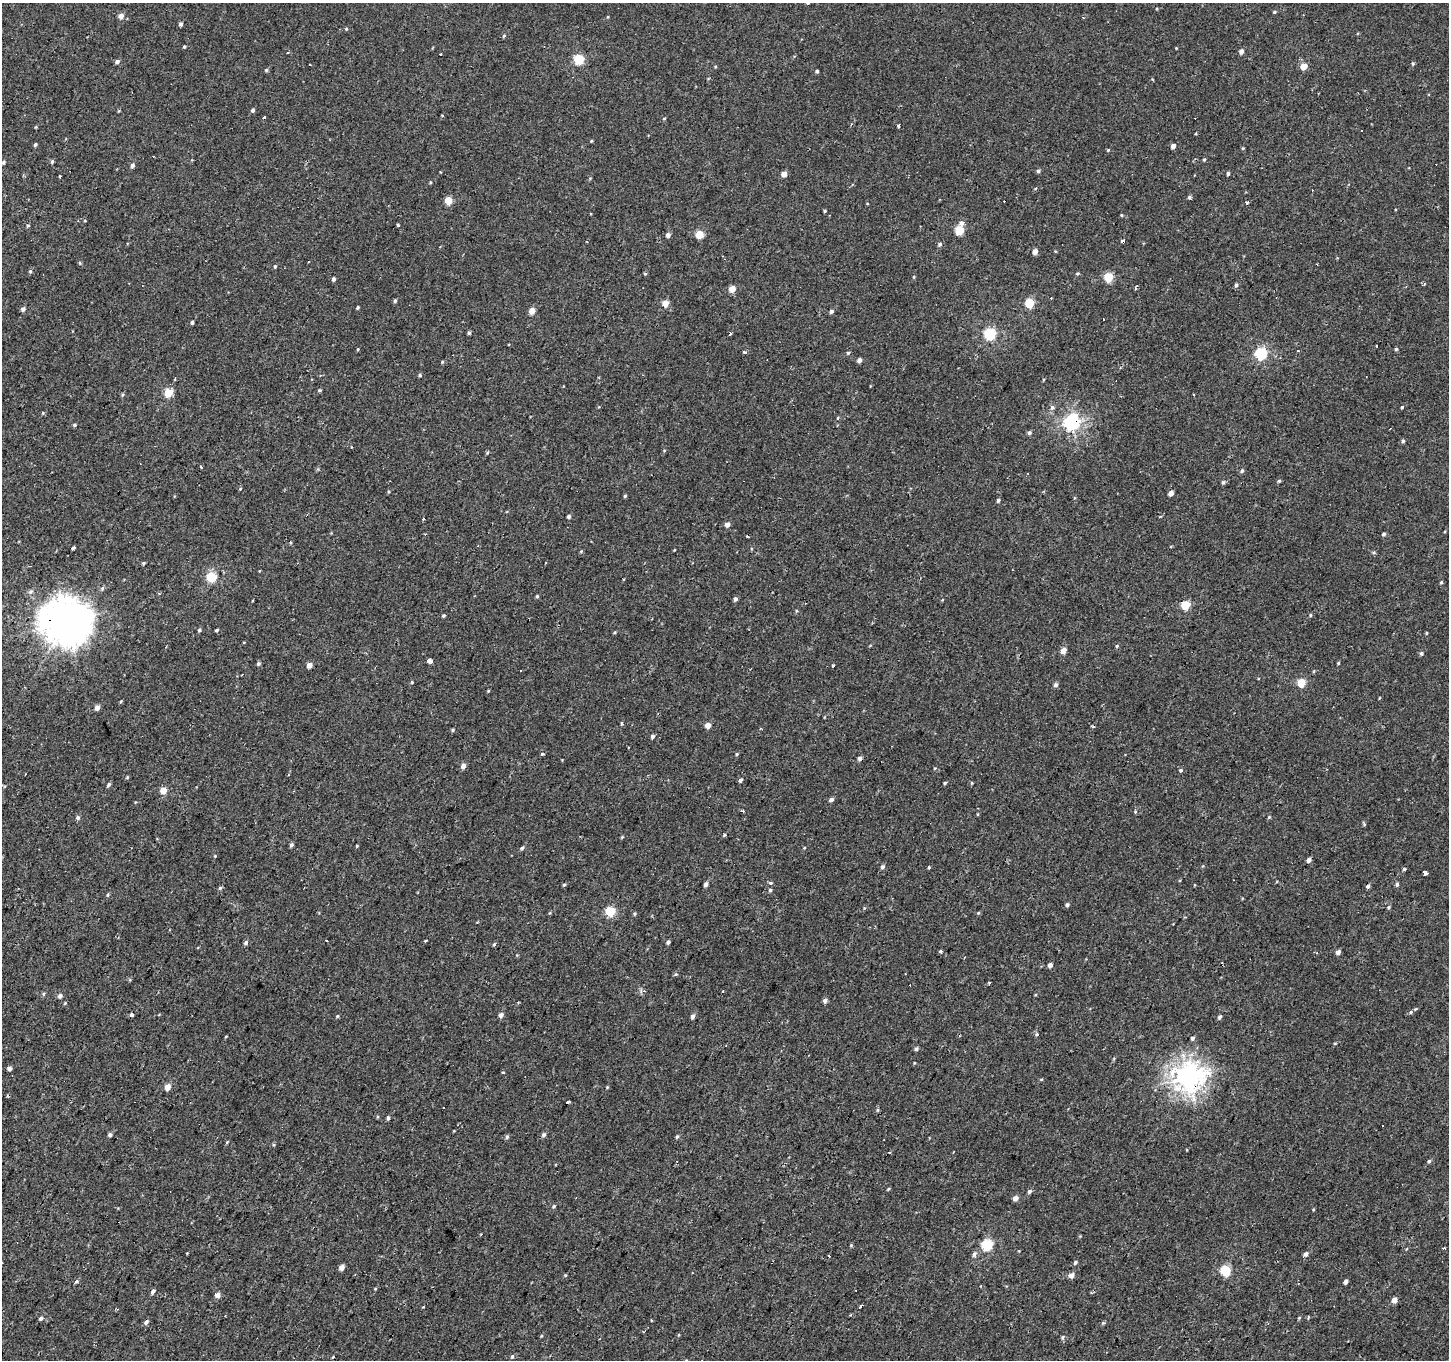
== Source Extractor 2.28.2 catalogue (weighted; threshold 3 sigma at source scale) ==
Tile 7 of 4 x 4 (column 3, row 2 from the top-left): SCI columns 2898-4344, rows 2975-4332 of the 5792 x 5881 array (HDU 1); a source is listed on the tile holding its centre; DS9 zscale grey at full resolution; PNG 1451 x 1362 px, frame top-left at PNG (2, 3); no overlay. Shown black and unused: <1% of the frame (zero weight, under 2 of 3 exposures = <1% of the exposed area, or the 3 px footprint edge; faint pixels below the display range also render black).
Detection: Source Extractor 2.28.2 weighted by HDU 2 'WHT'; one run over the whole footprint, this tile lists its part. Background -5.20e-04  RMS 0.004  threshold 0.0181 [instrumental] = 3 sigma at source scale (4.5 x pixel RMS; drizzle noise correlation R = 1.50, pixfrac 1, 0.0396/0.0396 arcsec/px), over >= 5 px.
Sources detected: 269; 22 cosmic-ray / hot-pixel residue — not listed; the other 247 listed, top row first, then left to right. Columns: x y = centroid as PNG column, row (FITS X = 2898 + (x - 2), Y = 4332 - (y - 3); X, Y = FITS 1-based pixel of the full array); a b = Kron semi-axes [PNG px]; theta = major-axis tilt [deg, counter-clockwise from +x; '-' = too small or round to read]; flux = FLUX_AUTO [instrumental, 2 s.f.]
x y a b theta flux
1274 12 4 3 - 0.49
121 16 5 4 - 2.7
180 24 4 3 - 1.1
346 29 4 3 - 0.36
504 36 5 4 - 0.48
184 47 4 3 - 0.41
1241 52 4 4 - 1.9
579 59 5 5 - 25
117 62 5 4 - 1.2
310 64 2 2 - 0.35
1413 64 5 4 - 0.55
1304 66 5 4 - 5.8
266 70 4 4 - 0.59
817 71 4 3 - 0.59
253 110 4 4 - 0.8
264 117 3 3 - 0.59
664 118 5 3 - 0.35
899 126 3 3 - 2.8
591 141 3 3 - 0.4
35 145 4 4 - 0.67
1173 146 4 4 - 2
1243 148 4 3 - 0.34
1108 150 4 3 - 0.38
1204 159 4 4 - 0.44
52 161 5 4 - 0.65
3 162 4 3 - 0.75
132 165 5 4 - 1.1
1038 171 5 4 - 0.82
1228 173 4 3 - 0.77
784 174 5 4 - 2.5
60 176 3 3 - 1.4
1189 197 5 4 - 0.71
448 200 5 4 - 8.6
1247 203 4 3 - 0.94
825 211 4 3 - 0.44
1121 215 4 3 - 0.38
85 221 4 3 - 0.3
962 223 6 6 - 1.5
398 225 3 3 - 0.48
28 226 5 4 - 0.55
959 230 5 5 - 16
668 235 4 4 - 1.5
699 235 5 5 - 11
1123 241 4 3 - 1.3
940 244 5 5 - 0.89
1035 252 4 4 - 2.6
308 261 3 3 - 4.3
80 263 5 3 - 0.43
275 266 4 4 - 0.46
30 271 5 4 - 0.52
645 273 5 3 - 0.41
1077 273 5 3 - 0.42
1108 277 5 5 - 18
333 279 4 3 - 1.1
1236 285 5 4 - 0.83
1135 288 4 2 - 0.66
732 289 5 4 - 5
395 301 5 4 - 0.59
665 303 4 4 - 5.3
1029 303 5 5 - 19
357 307 3 3 - 0.54
23 309 4 4 - 1.5
532 311 5 4 - 4.5
831 311 5 4 - 0.83
192 322 3 3 - 0.75
469 333 5 4 - 0.55
730 334 4 2 - 1.2
990 334 6 5 - 42
1376 345 3 2 - 0.81
358 349 4 3 - 0.33
1396 349 5 4 - 0.49
744 352 3 3 - 2.4
848 353 4 4 - 0.6
1261 353 6 5 - 41
859 360 4 4 - 1.5
442 362 4 4 - 0.47
420 375 4 4 - 0.57
174 379 3 3 - 2.2
319 390 4 3 - 0.48
169 392 5 5 - 15
122 395 5 3 - 0.45
1194 395 3 2 - 0.31
1052 407 7 6 - 1.1
1402 407 3 3 - 2.4
43 413 5 3 - 0.33
1071 422 6 6 - 100
74 425 5 4 - 0.61
1029 433 5 5 - 0.8
1403 441 5 5 - 0.59
201 467 4 2 - 0.38
1242 471 5 4 - 0.66
1279 481 4 4 - 0.56
240 489 4 3 - 0.35
1171 493 4 4 - 2.5
625 496 4 4 - 0.5
998 500 5 4 - 0.81
507 512 3 2 - 0.61
569 516 4 4 - 1.1
727 525 6 5 - 1.5
1384 534 4 4 - 0.79
72 548 4 3 - 0.98
581 551 5 3 - 0.39
1373 552 5 3 - 0.49
143 563 4 4 - 0.52
211 577 5 5 - 27
1441 582 5 3 - 0.48
102 588 6 5 - 0.72
537 596 4 4 - 0.46
735 599 4 4 - 1.1
1185 605 5 5 - 14
444 615 4 4 - 0.57
1310 615 5 4 - 0.51
66 621 16 16 - 840
199 630 5 4 - 0.6
216 630 4 3 - 0.65
614 632 4 3 - 0.4
1426 633 5 3 - 0.34
1117 646 5 4 - 0.51
1063 651 5 4 - 3.5
1421 653 5 5 - 0.71
429 661 4 3 - 7.9
1338 663 4 4 - 0.43
258 664 5 4 - 0.72
309 665 4 4 - 3.2
833 666 4 3 - 0.42
1314 671 5 3 - 0.31
242 674 3 2 - 0.3
412 682 4 4 - 0.38
1301 683 5 5 - 12
1056 685 5 5 - 1.2
488 691 5 3 - 0.32
1379 698 4 2 - 0.26
121 701 4 3 - 0.4
97 708 4 4 - 2.7
708 725 4 4 - 3.7
453 730 4 4 - 0.48
652 736 5 4 - 0.9
542 754 3 3 - 1
737 754 4 4 - 0.45
860 758 4 4 - 1.5
463 766 5 5 - 2
1181 770 5 4 - 0.56
127 777 5 4 - 0.41
740 780 5 4 - 1.1
945 783 4 3 - 0.49
108 785 6 4 53 0.73
163 790 5 4 - 6.2
831 800 5 4 - 1.1
743 811 3 2 - 0.93
1135 812 5 3 - 0.41
1269 817 5 4 - 0.4
78 818 5 5 - 0.89
1364 824 6 3 -60 0.48
724 835 5 4 - 0.52
622 837 5 3 - 0.39
291 845 5 4 - 0.84
357 846 3 2 - 0.3
522 848 5 4 - 0.67
215 856 4 3 - 0.31
1309 860 4 4 - 1.7
882 867 5 5 - 0.94
929 867 4 3 - 0.4
1404 869 3 3 - 0.86
1425 873 5 4 - 5.4
770 883 3 3 - 2.3
706 884 4 4 - 1.3
1397 884 4 4 - 0.76
564 885 4 4 - 0.54
1368 886 5 4 - 0.92
220 888 5 4 - 0.64
770 890 4 4 - 0.66
108 895 5 4 - 0.54
1067 905 4 4 - 0.82
1389 907 5 4 - 0.62
610 911 5 5 - 22
978 913 5 4 - 0.38
635 914 5 4 - 0.49
327 940 3 3 - 1
425 941 3 3 - 4.2
668 942 4 3 - 0.92
246 943 5 4 - 1
494 944 5 3 - 0.47
940 951 3 3 - 5.7
1338 952 4 4 - 1.7
1317 953 4 3 - 0.46
1050 965 4 4 - 2
989 982 4 3 - 0.42
723 991 3 3 - 1.8
60 996 5 4 - 1.2
825 1001 5 5 - 1.3
65 1003 4 3 - 0.37
1411 1012 5 3 - 0.49
132 1015 3 3 - 3.6
501 1015 4 4 - 1.8
337 1016 4 4 - 0.44
693 1016 5 4 - 1.5
1220 1017 5 4 - 0.83
1192 1038 4 4 - 0.99
1335 1043 5 3 - 0.33
916 1049 5 4 - 0.92
10 1068 4 4 - 1.5
503 1072 3 3 - 0.84
1188 1077 10 9 - 310
168 1087 5 4 - 4.2
607 1087 4 4 - 0.33
568 1102 3 3 - 2.1
443 1107 3 2 - 0.42
877 1110 5 3 - 0.41
388 1117 5 4 - 0.8
110 1135 4 4 - 1
544 1135 6 4 85 0.93
507 1137 5 5 - 0.79
677 1137 5 4 - 0.55
227 1142 5 3 - 0.37
273 1145 4 4 - 0.52
1429 1161 4 4 - 0.63
888 1189 5 3 - 0.41
1029 1192 6 5 - 0.82
1015 1198 5 4 - 2.5
553 1206 5 4 - 0.57
1313 1210 4 3 - 0.34
851 1245 5 4 - 0.37
987 1245 5 5 - 35
974 1254 7 5 55 1.1
1306 1254 5 4 - 1.7
829 1256 3 3 - 0.61
1075 1263 5 4 - 0.68
342 1268 5 4 - 2.6
1225 1271 5 5 - 25
565 1275 4 4 - 0.4
1071 1275 5 5 - 2.3
77 1281 5 4 - 0.66
1345 1282 4 3 - 1.6
153 1291 5 3 - 1.2
217 1295 5 4 - 2.2
1394 1300 4 4 - 3.3
860 1306 3 3 - 1.4
423 1307 3 3 - 0.25
1309 1317 3 3 - 0.92
41 1318 4 4 - 0.88
1299 1318 5 3 - 0.38
651 1320 3 2 - 0.85
146 1322 5 4 - 1.3
1103 1323 5 5 - 0.5
541 1336 4 3 - 0.37
1062 1337 6 5 - 0.62
512 1357 6 4 73 0.61
Overlapping masked pixels (flux is a lower limit): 6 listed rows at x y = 1123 241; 1071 422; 66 621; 860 758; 1368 886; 1188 1077